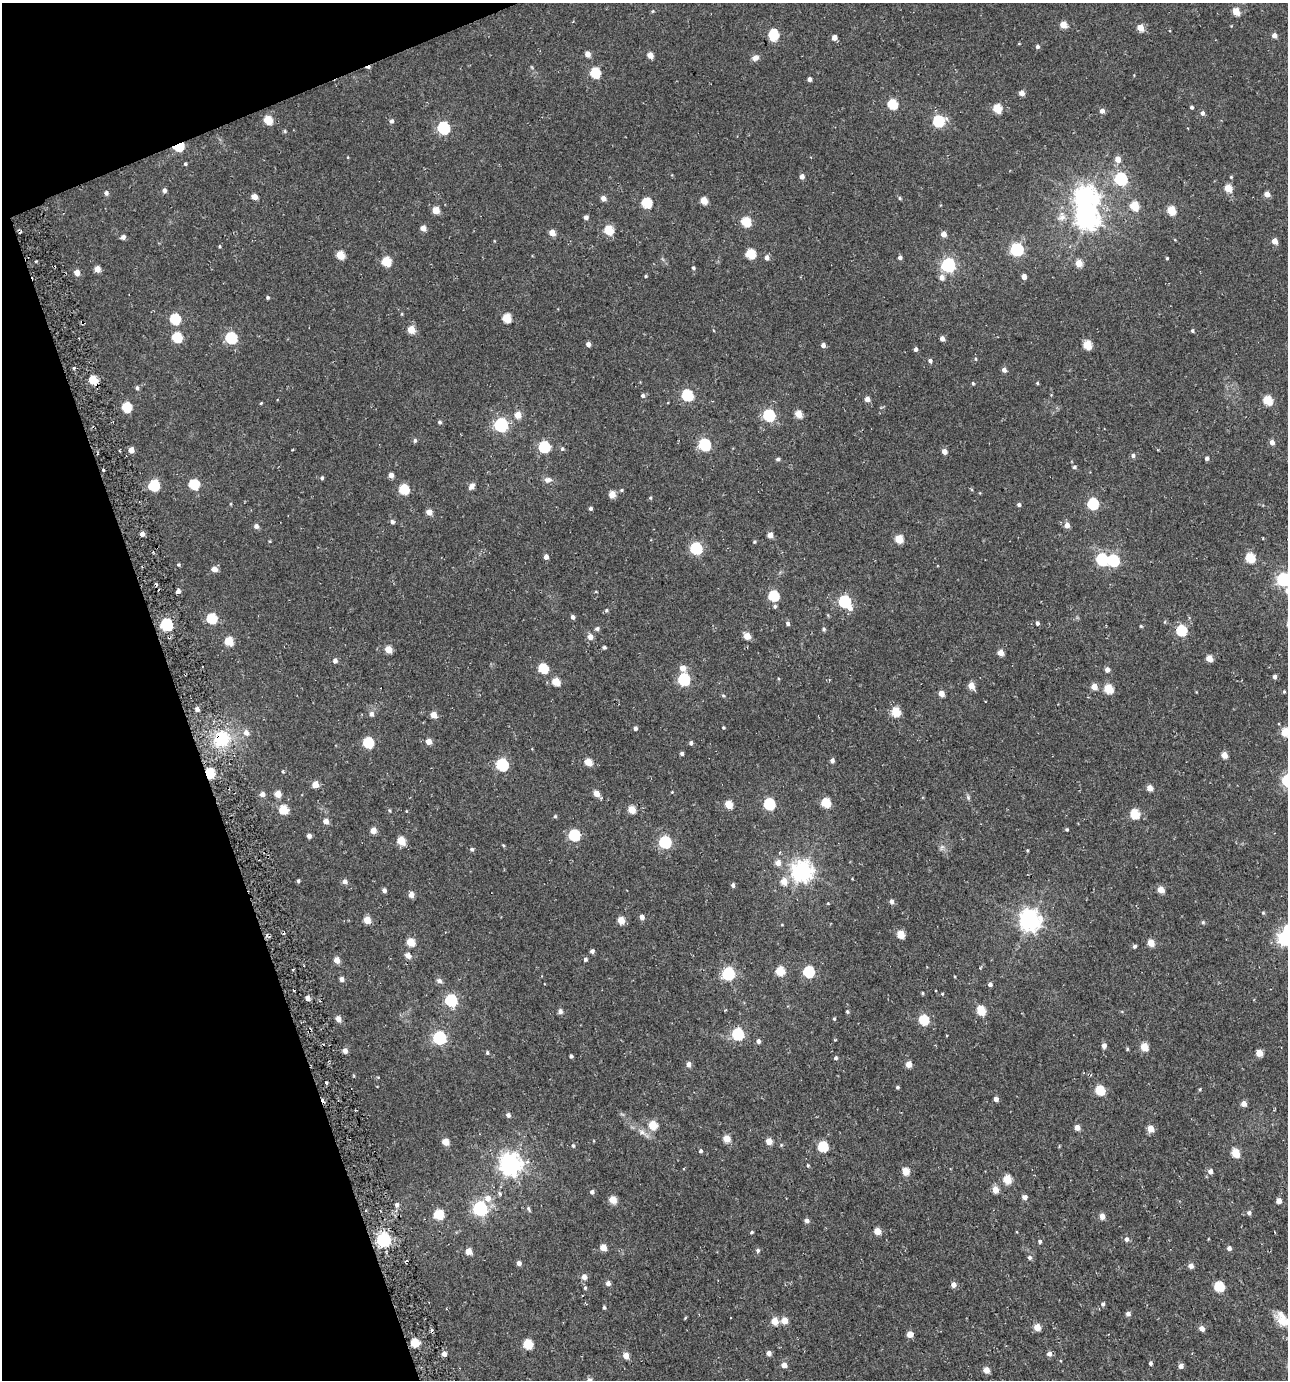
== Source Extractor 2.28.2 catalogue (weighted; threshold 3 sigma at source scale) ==
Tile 5 of 4 x 4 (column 1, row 2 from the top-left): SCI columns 101-1386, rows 2760-4137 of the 5408 x 5588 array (HDU 1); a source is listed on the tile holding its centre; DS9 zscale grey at full resolution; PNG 1290 x 1382 px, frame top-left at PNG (2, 3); no overlay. Shown black and unused: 17% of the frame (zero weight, under 2 of 3 exposures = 3% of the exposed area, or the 3 px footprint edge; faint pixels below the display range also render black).
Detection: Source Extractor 2.28.2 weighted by HDU 2 'WHT'; one run over the whole footprint, this tile lists its part. Background 0.014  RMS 0.0038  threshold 0.017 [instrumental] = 3 sigma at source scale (4.5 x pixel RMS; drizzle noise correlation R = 1.50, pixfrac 1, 0.0396/0.0396 arcsec/px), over >= 5 px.
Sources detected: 356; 5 cosmic-ray / hot-pixel residue — not listed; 1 inside a brighter listed object's ellipse — not listed separately; the other 350 listed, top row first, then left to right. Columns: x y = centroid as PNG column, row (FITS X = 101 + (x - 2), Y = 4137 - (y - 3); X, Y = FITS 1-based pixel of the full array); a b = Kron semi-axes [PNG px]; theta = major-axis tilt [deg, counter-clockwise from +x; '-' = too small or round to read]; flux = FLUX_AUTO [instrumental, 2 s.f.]
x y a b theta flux
652 11 5 4 - 0.41
1236 12 5 4 - 7.3
1063 25 5 5 - 5.5
1140 28 5 4 - 5.8
773 34 8 5 87 21
1274 35 5 4 - 1.8
834 37 5 4 - 2.3
1037 46 5 4 - 0.81
587 54 5 4 - 2.7
650 55 5 4 - 3.4
755 58 9 7 21 1.8
595 73 6 5 - 21
809 79 4 4 - 1.2
1021 93 5 4 - 2.6
892 104 6 5 - 19
1191 107 4 3 - 0.68
997 108 5 5 - 12
1102 111 5 5 - 1.7
1202 113 5 5 - 1.2
268 120 5 5 - 10
392 121 5 5 - 0.98
938 121 6 6 - 31
443 128 6 6 - 45
178 146 6 5 - 24
1118 159 5 5 - 3.7
185 164 4 4 - 0.43
802 176 5 4 - 1.8
1231 177 4 4 - 0.37
1121 179 6 6 - 45
1228 188 5 5 - 8.5
164 190 5 5 - 1.2
106 193 5 5 - 1.1
1267 194 4 4 - 3.3
254 197 5 4 - 3.2
1086 197 8 8 - 230
603 198 5 5 - 2.3
900 198 5 4 - 0.53
704 200 5 5 - 5.9
646 203 6 5 - 19
1134 206 5 5 - 13
436 210 5 5 - 5.4
1171 210 5 5 - 12
586 217 4 4 - 1.2
1062 217 14 11 78 3.2
1088 219 8 8 - 260
746 222 6 5 - 16
423 228 5 5 - 2.7
609 230 6 5 - 13
552 232 5 5 - 3.4
943 234 5 5 - 2.7
123 237 5 4 - 1.4
1175 240 4 3 - 0.26
1275 241 5 4 - 3.7
220 246 5 3 - 0.35
1017 249 6 6 - 60
750 254 6 5 - 16
340 255 5 5 - 8.7
900 257 4 4 - 1
766 258 5 5 - 1.5
1167 258 3 3 - 0.45
386 261 6 5 - 14
1079 263 5 4 - 6.4
948 265 6 6 - 76
693 268 4 4 - 0.51
97 269 5 5 - 3.6
77 273 5 5 - 3
646 276 4 3 - 0.49
942 277 7 6 - 2.2
1024 277 4 4 - 2.4
268 297 4 4 - 0.54
507 318 6 5 - 11
175 319 6 6 - 21
411 330 5 5 - 6.5
1192 331 4 4 - 0.56
177 337 6 6 - 17
231 337 6 6 - 29
942 339 4 4 - 1.8
588 344 4 4 - 1.7
823 345 4 4 - 1.6
1087 345 5 5 - 11
915 349 4 4 - 1.1
975 359 4 4 - 0.43
930 361 5 4 - 0.98
1004 370 5 4 - 1.7
93 380 5 5 - 11
973 383 4 3 - 0.51
1037 383 4 3 - 0.48
137 388 5 4 - 0.92
687 395 7 5 -41 30
643 396 5 5 - 0.93
867 399 4 4 - 2.4
1268 400 5 5 - 14
261 403 4 3 - 0.34
126 407 6 5 - 16
799 414 5 5 - 6
518 415 5 5 - 4.5
769 415 6 6 - 39
439 422 5 5 - 0.67
501 425 6 6 - 67
415 440 5 5 - 0.78
1272 442 5 4 - 2.3
704 445 6 6 - 41
544 447 6 6 - 30
562 449 6 5 - 0.62
131 450 5 5 - 2.8
944 451 5 4 - 2.5
1133 455 5 5 - 1.2
1207 458 4 4 - 1
778 459 4 4 - 0.93
1074 467 5 4 - 0.7
391 475 4 4 - 2.1
322 478 4 4 - 0.6
548 480 10 8 0 1.7
194 484 6 6 - 21
154 485 6 6 - 24
471 486 8 6 48 1.5
404 489 6 5 - 18
621 490 5 4 - 0.52
612 494 5 5 - 4.8
650 498 4 4 - 0.43
1093 504 6 5 - 31
1019 505 4 4 - 0.98
591 509 4 4 - 0.78
429 512 5 4 - 3.8
392 522 6 5 - 0.92
1067 525 5 5 - 2.6
256 526 5 5 - 1.4
142 534 4 4 - 1.6
770 535 4 4 - 3.2
899 539 5 5 - 10
754 542 4 4 - 0.51
696 548 6 6 - 38
546 557 4 4 - 1.8
1250 558 5 5 - 17
1102 559 6 6 - 38
1113 560 6 6 - 32
178 565 4 4 - 0.49
214 569 5 5 - 2.7
1283 579 6 6 - 66
178 591 4 4 - 1.7
596 592 5 3 - 0.28
773 596 6 5 - 23
844 601 6 6 - 40
775 606 5 5 - 0.7
850 608 7 6 - 2
606 610 5 5 - 0.65
572 617 5 4 - 1.1
211 618 6 6 - 21
788 623 5 5 - 0.78
1037 623 4 4 - 0.93
166 625 6 6 - 37
1141 626 4 3 - 0.39
597 629 5 4 - 0.97
824 629 5 5 - 0.62
1181 630 6 5 - 26
747 636 5 5 - 4.5
590 637 6 5 - 2.5
229 641 5 5 - 11
604 647 4 3 - 0.82
388 649 5 5 - 5.9
1000 652 5 4 - 3.7
1209 658 5 5 - 5.7
335 661 5 5 - 1.4
543 668 6 5 - 16
683 668 6 6 - 3.3
1107 669 5 4 - 1.9
1274 677 4 4 - 1.4
684 679 6 6 - 39
556 682 5 5 - 7.9
971 685 6 5 - 4.5
1094 686 5 5 - 4.4
1108 689 5 5 - 14
1284 692 4 4 - 0.38
941 694 4 4 - 3.7
723 695 5 3 - 0.4
197 709 5 4 - 1.3
896 712 5 5 - 12
371 714 6 6 - 1.4
434 715 5 5 - 4
635 728 4 4 - 1
723 728 3 3 - 0.4
1285 732 5 5 - 11
246 733 8 6 -64 2
217 739 27 19 -4 18
428 741 5 4 - 3.6
368 742 6 6 - 23
691 743 5 4 - 0.85
682 753 4 4 - 0.84
1224 755 5 4 - 4.1
832 760 5 4 - 1.2
588 762 5 5 - 6.5
502 765 6 6 - 44
283 771 5 3 - 0.38
209 773 6 5 - 17
315 784 5 5 - 3.9
1150 788 5 4 - 3.7
672 792 4 3 - 0.25
596 793 5 5 - 3.9
262 794 5 5 - 1.8
278 794 5 5 - 4.2
968 797 7 5 -79 0.71
826 803 5 5 - 15
729 804 5 5 - 6.9
769 804 6 6 - 33
283 809 6 5 - 11
389 810 5 4 - 0.43
632 810 5 5 - 7.3
406 811 4 3 - 0.26
1135 814 6 5 - 14
555 816 5 4 - 0.46
326 821 5 5 - 2.7
1067 829 4 4 - 0.52
373 830 5 5 - 3.5
574 835 6 6 - 30
309 836 4 4 - 1.6
401 841 5 5 - 9
665 842 6 6 - 40
503 845 5 3 - 0.33
472 849 5 4 - 0.67
1027 850 3 3 - 0.36
778 863 6 5 - 2.7
802 871 7 7 - 230
298 881 4 3 - 0.54
345 881 5 5 - 1.4
784 881 6 5 - 5.2
733 885 4 3 - 1
384 890 4 4 - 1.2
1161 890 5 4 - 5.2
411 895 5 5 - 2.4
891 901 5 5 - 1.4
828 903 4 3 - 0.3
1263 913 4 4 - 0.39
642 917 5 5 - 1.7
367 920 5 5 - 5.5
621 920 5 5 - 6.5
1030 920 8 7 - 230
1203 922 5 5 - 0.47
1286 927 7 6 - 3.2
901 934 5 5 - 8.3
1285 938 6 6 - 100
410 942 5 5 - 8.4
1151 943 5 4 - 6.4
1134 946 4 4 - 0.83
592 951 4 4 - 1.2
408 955 5 5 - 2.7
585 959 5 4 - 0.84
337 960 5 5 - 3.3
780 971 5 5 - 13
809 972 6 6 - 31
728 973 6 6 - 49
342 979 4 4 - 1.6
439 981 8 6 -18 1.2
990 984 4 4 - 1.1
922 993 4 3 - 0.4
942 994 4 4 - 0.34
308 998 5 4 - 1.7
451 1000 6 6 - 39
981 1010 6 5 - 15
560 1011 8 6 -82 0.99
847 1011 4 4 - 0.63
338 1019 6 5 - 2.3
834 1019 4 3 - 0.46
924 1020 6 5 - 20
738 1034 6 6 - 34
439 1038 6 6 - 53
758 1041 5 4 - 1.3
1104 1046 5 4 - 1.9
1144 1047 5 5 - 8.3
1127 1049 5 3 - 0.42
345 1051 5 4 - 2.1
487 1053 5 4 - 0.53
1259 1053 5 4 - 6.6
571 1056 4 3 - 0.76
835 1058 4 4 - 0.75
689 1064 5 5 - 1.8
909 1064 5 4 - 4
327 1082 3 3 - 2.6
897 1087 4 4 - 0.58
1200 1089 5 4 - 0.41
1100 1090 5 5 - 15
996 1099 4 4 - 1.7
1244 1104 5 4 - 2.8
508 1115 5 5 - 1.2
653 1125 5 5 - 11
1077 1127 5 4 - 2.7
1151 1128 5 5 - 5.6
642 1132 11 7 -28 1.9
727 1139 5 5 - 5.9
769 1141 5 5 - 4
445 1142 5 5 - 5
573 1146 5 4 - 0.59
823 1146 6 5 - 21
700 1151 4 4 - 0.72
1235 1153 5 5 - 12
511 1164 8 7 - 260
808 1165 4 3 - 0.44
905 1171 5 5 - 6.9
1210 1171 5 5 - 1.8
1007 1179 5 5 - 11
995 1190 5 5 - 4.8
592 1192 4 4 - 1.1
500 1193 6 4 -44 0.7
1025 1197 5 4 - 1.8
488 1198 7 7 - 2.9
613 1200 5 5 - 7.7
1279 1201 4 4 - 3.2
397 1205 6 6 - 1.1
480 1208 6 6 - 79
529 1209 8 4 -65 0.67
1249 1213 5 5 - 1.3
438 1214 6 5 - 15
1102 1216 5 4 - 3.2
807 1221 5 5 - 1.4
877 1231 5 4 - 5.1
751 1232 4 3 - 0.46
1126 1239 5 5 - 1.4
383 1240 6 6 - 76
1040 1241 5 5 - 0.72
603 1247 5 4 - 4.3
1229 1248 4 4 - 1.4
758 1250 6 5 - 0.75
469 1251 5 4 - 4.7
1030 1257 6 5 - 0.9
519 1263 5 4 - 1.6
1191 1266 5 5 - 1.9
584 1277 5 5 - 2.3
608 1283 5 5 - 1.6
953 1285 5 5 - 2.1
1219 1286 5 5 - 22
585 1288 4 4 - 0.6
1103 1304 5 5 - 0.81
604 1307 4 3 - 0.57
1128 1314 5 5 - 1.4
685 1318 4 3 - 0.36
784 1320 5 5 - 5
1282 1320 20 13 -53 5.7
774 1321 5 5 - 5.7
1037 1327 5 4 - 5.6
1202 1329 5 5 - 2.3
910 1334 5 4 - 4.1
415 1342 5 5 - 12
528 1344 5 5 - 16
769 1353 5 5 - 1.6
444 1354 5 4 - 1.8
1049 1354 5 5 - 1.6
626 1356 5 5 - 3.3
1150 1363 4 4 - 0.84
784 1365 5 5 - 2.7
1181 1366 4 4 - 2.2
986 1370 5 4 - 3.7
Overlapping masked pixels (flux is a lower limit): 3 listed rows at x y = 178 146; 217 739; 209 773
Isophote crosses this tile's border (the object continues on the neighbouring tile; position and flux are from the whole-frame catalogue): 5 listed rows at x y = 1283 579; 1285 732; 1286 927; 1285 938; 1282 1320